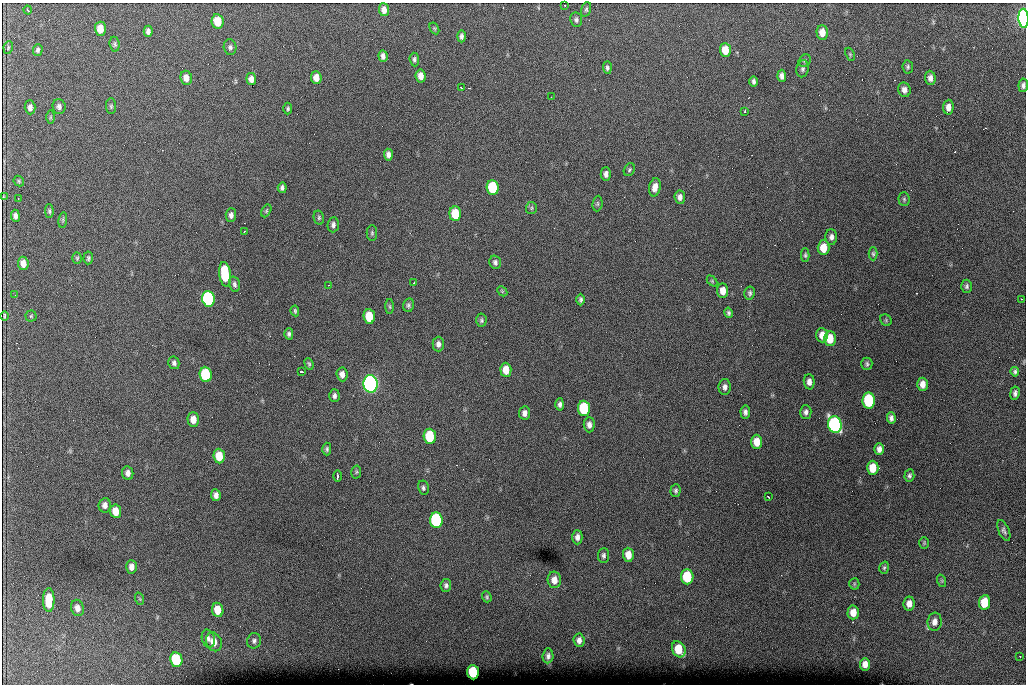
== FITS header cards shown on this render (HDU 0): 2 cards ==
NAXIS1  =                 1024 /fastest changing axis
NAXIS2  =                  682 /next to fastest changing axis

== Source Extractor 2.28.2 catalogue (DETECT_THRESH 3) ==
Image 1024 x 682 px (HDU 0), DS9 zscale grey, 1 PNG px = 1 image px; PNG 1028 x 686 px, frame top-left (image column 1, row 682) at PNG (2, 3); each listed source drawn as its Kron ellipse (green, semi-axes under 4 px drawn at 4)
Background 4020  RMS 41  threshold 124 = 3 sigma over >= 5 px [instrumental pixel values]
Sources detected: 171; all 171 listed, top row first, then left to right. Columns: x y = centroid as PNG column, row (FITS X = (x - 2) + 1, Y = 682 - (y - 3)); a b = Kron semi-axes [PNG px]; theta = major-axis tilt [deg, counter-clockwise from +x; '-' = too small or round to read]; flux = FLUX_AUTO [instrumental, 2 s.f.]
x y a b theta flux
565 5 3 2 - 6.5e+03
586 9 7 4 73 5.1e+03
28 10 4 2 - 5.9e+03
384 10 6 5 - 1.4e+04
1024 18 9 5 -87 1.3e+06
576 20 7 6 - 7.2e+03
218 21 7 6 - 5.4e+04
434 28 6 4 -58 3.2e+03
100 29 7 5 -88 3.1e+04
148 31 6 4 89 9.1e+03
822 32 7 5 -87 2.7e+04
461 36 6 4 89 7.5e+03
115 44 7 5 -83 5.3e+03
230 47 8 6 -78 7.7e+03
8 48 6 4 80 4.3e+03
38 50 6 5 - 6.8e+03
725 50 7 5 -85 3.9e+04
850 54 7 4 -66 3.7e+03
383 56 6 4 -85 9.9e+03
414 59 7 4 -85 6.4e+03
805 61 7 5 49 4.7e+03
908 67 7 5 -83 5.3e+03
607 68 6 4 -85 6.2e+03
803 69 8 6 78 7.2e+03
421 76 6 5 - 1.8e+04
782 76 6 4 -87 1.1e+04
186 78 7 6 - 1.9e+04
316 78 6 5 - 2.1e+04
930 78 7 5 -87 1.2e+04
251 79 6 4 -83 1.4e+04
754 81 5 3 - 6.9e+03
1023 85 7 5 84 8.7e+03
461 88 3 2 - 3.6e+03
904 90 7 6 - 1.2e+04
551 97 2 2 - 1.2e+03
111 106 7 5 -89 4.9e+03
30 107 7 5 -88 1.1e+04
59 107 7 6 - 9.3e+03
948 107 7 5 86 1.7e+04
288 109 6 4 88 4.3e+03
744 112 3 3 - 4.2e+03
50 117 7 4 89 4.0e+03
388 155 6 4 -86 1.0e+04
629 170 7 5 59 4.8e+03
606 174 6 5 - 1.1e+04
19 181 6 4 -48 3.8e+03
493 187 7 6 - 1.6e+05
655 187 9 5 78 2.1e+04
282 188 5 4 - 7.2e+03
3 197 4 2 - 2.4e+03
680 197 7 5 -83 1.2e+04
18 198 2 2 - 1.5e+03
904 199 7 5 -87 4.9e+03
597 204 8 5 85 4.6e+03
531 208 6 5 - 4.8e+03
49 211 6 4 -89 4.8e+03
266 211 7 4 62 4.0e+03
455 214 7 6 - 7.6e+04
231 215 7 5 87 9.4e+03
15 216 6 4 -83 9.6e+03
319 218 7 5 -78 4.8e+03
63 220 8 4 82 4.7e+03
333 225 7 5 85 9.0e+03
245 231 2 2 - 1.6e+03
372 233 8 5 90 5.1e+03
831 237 8 6 -89 1.1e+04
823 248 7 6 - 4.4e+04
873 254 6 4 -89 4.8e+03
805 255 6 4 -90 4.6e+03
77 258 5 4 - 4.1e+03
88 258 6 4 84 5.5e+03
495 262 7 5 -73 8.2e+03
23 263 7 5 -83 2.1e+04
225 274 12 6 -83 1.5e+05
712 281 6 4 -46 3.4e+03
414 282 3 2 - 2.0e+03
234 284 8 5 -74 8.3e+03
328 285 2 2 - 1.8e+03
967 286 6 5 - 6.4e+03
502 291 6 4 -46 3.6e+03
723 291 7 5 -86 2.4e+04
750 293 6 5 - 6.4e+03
15 295 2 2 - 1.2e+03
208 299 8 6 -84 6.5e+05
1021 299 3 2 - 5.0e+03
581 300 6 4 -89 5.8e+03
408 305 7 5 77 6.2e+03
390 307 7 3 -89 3.7e+03
295 311 5 3 - 4.1e+03
728 313 5 4 - 5.5e+03
4 316 5 2 - 3.8e+03
31 316 5 5 - 3.9e+03
369 316 7 5 -85 7.0e+04
481 320 7 5 86 5.3e+03
886 320 6 5 - 4.0e+03
289 334 5 4 - 6.6e+03
822 335 7 6 - 2.3e+04
830 339 7 6 - 4.7e+04
438 344 7 6 - 1.1e+04
174 363 6 5 - 7.9e+03
309 364 6 4 -69 4.6e+03
867 364 6 5 - 5.6e+03
506 370 7 5 -87 3.7e+04
301 371 3 3 - 5.2e+03
1015 372 5 3 - 5.7e+03
206 374 7 6 - 1.9e+05
342 374 7 5 -85 1.5e+04
809 382 8 5 -86 1.4e+04
371 384 9 7 -85 1.8e+06
923 384 7 5 88 1.9e+04
725 387 8 6 89 1.1e+04
1015 393 7 4 82 7.9e+03
334 396 6 5 - 7.9e+03
869 401 8 6 -87 2.3e+05
560 404 6 4 88 8.1e+03
584 408 7 6 - 1.9e+05
745 412 6 5 - 9.1e+03
806 412 7 5 -87 9.0e+03
525 413 7 5 84 1.3e+04
891 418 6 4 -86 9.5e+03
193 419 7 6 - 2.6e+04
589 425 7 5 -89 1.3e+04
835 425 8 6 -79 9.5e+05
430 436 7 6 - 1.3e+05
757 442 7 5 -88 3.6e+04
327 449 6 4 -89 5.5e+03
879 449 6 4 -90 1.3e+04
219 456 7 5 -85 5.6e+04
873 468 7 5 89 4.6e+04
356 472 6 5 - 4.3e+03
128 473 7 5 -82 1.3e+04
337 476 6 2 90 4.8e+03
909 476 6 5 - 5.6e+03
423 488 7 5 -79 6.4e+03
676 491 6 5 - 5.8e+03
216 495 6 4 -84 1.2e+04
768 497 3 2 - 5.3e+03
105 505 7 6 - 1.4e+04
116 511 7 5 -82 3.7e+04
436 520 8 6 -85 3.9e+05
1004 530 11 5 -67 8.2e+03
577 537 7 5 -90 1.3e+04
924 543 6 4 89 3.6e+03
603 555 7 5 85 7.1e+03
628 555 7 5 -87 2.9e+04
131 567 7 5 -89 1.5e+04
884 568 6 4 73 4.6e+03
687 577 7 6 - 1.3e+05
554 580 8 6 -86 2.3e+04
942 581 6 4 -72 4.0e+03
854 584 5 5 - 4.0e+03
446 585 6 5 - 7.3e+03
487 597 5 4 - 4.6e+03
140 599 6 4 -71 3.5e+03
49 600 12 5 -90 6.7e+04
984 602 7 5 83 7.1e+04
909 604 7 5 82 1.8e+04
77 608 8 6 -75 1.6e+04
218 610 7 5 -81 4.6e+04
853 612 7 5 87 3.1e+04
935 622 9 7 83 1.8e+04
208 639 9 6 -74 1.1e+04
579 640 6 5 - 1.2e+04
254 641 8 7 - 8.5e+03
214 642 10 7 -67 2.8e+04
679 649 8 6 -63 6.7e+04
548 656 7 5 85 8.6e+03
1020 656 2 2 - 1.8e+03
176 660 7 6 - 1.5e+05
865 664 6 5 - 1.8e+04
473 672 7 6 - 1.4e+05
At the frame edge (FLAGS 8, measured only in part): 2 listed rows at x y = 1024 18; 1023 85

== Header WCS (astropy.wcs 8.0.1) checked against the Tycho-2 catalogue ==
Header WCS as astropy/WCSLIB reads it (CRVAL/CRPIX/CD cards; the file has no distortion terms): RA---TAN/DEC--TAN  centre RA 07:06:07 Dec +31:10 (106.53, +31.16 deg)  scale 1.43 arcsec/px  FOV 24.4' x 16.3'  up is -93 deg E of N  parity flipped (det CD > 0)
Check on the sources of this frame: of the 60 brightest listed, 8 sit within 2.0 arcsec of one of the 16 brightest Tycho-2 stars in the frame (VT <= 12.35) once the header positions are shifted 0.40 arcsec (0.39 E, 0.09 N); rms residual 0.66 arcsec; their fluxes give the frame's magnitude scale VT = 25.00 - 2.5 log10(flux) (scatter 0.10 mag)
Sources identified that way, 8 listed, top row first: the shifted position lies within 2.0 arcsec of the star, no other Tycho-2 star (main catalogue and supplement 1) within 4.0 arcsec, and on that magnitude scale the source's flux lands within +1.5 / -3 mag of the star's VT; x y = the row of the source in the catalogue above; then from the Tycho-2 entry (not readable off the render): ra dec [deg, ICRS J2000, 3 dp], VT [Tycho-2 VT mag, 2 dp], TYC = Tycho-2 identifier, HIP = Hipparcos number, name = IAU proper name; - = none
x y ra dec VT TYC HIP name
493 187 106.458 +31.151 12.35 2438-728-1 - -
206 374 106.551 +31.041 11.84 2438-663-1 - -
371 384 106.552 +31.106 9.20 2438-180-1 - -
869 401 106.550 +31.305 11.61 2438-184-1 - -
584 408 106.559 +31.192 11.79 2438-1039-1 - -
835 425 106.562 +31.292 10.01 2438-106-1 - -
436 520 106.614 +31.135 11.36 2438-550-1 - -
473 672 106.684 +31.152 11.76 2438-931-1 - -